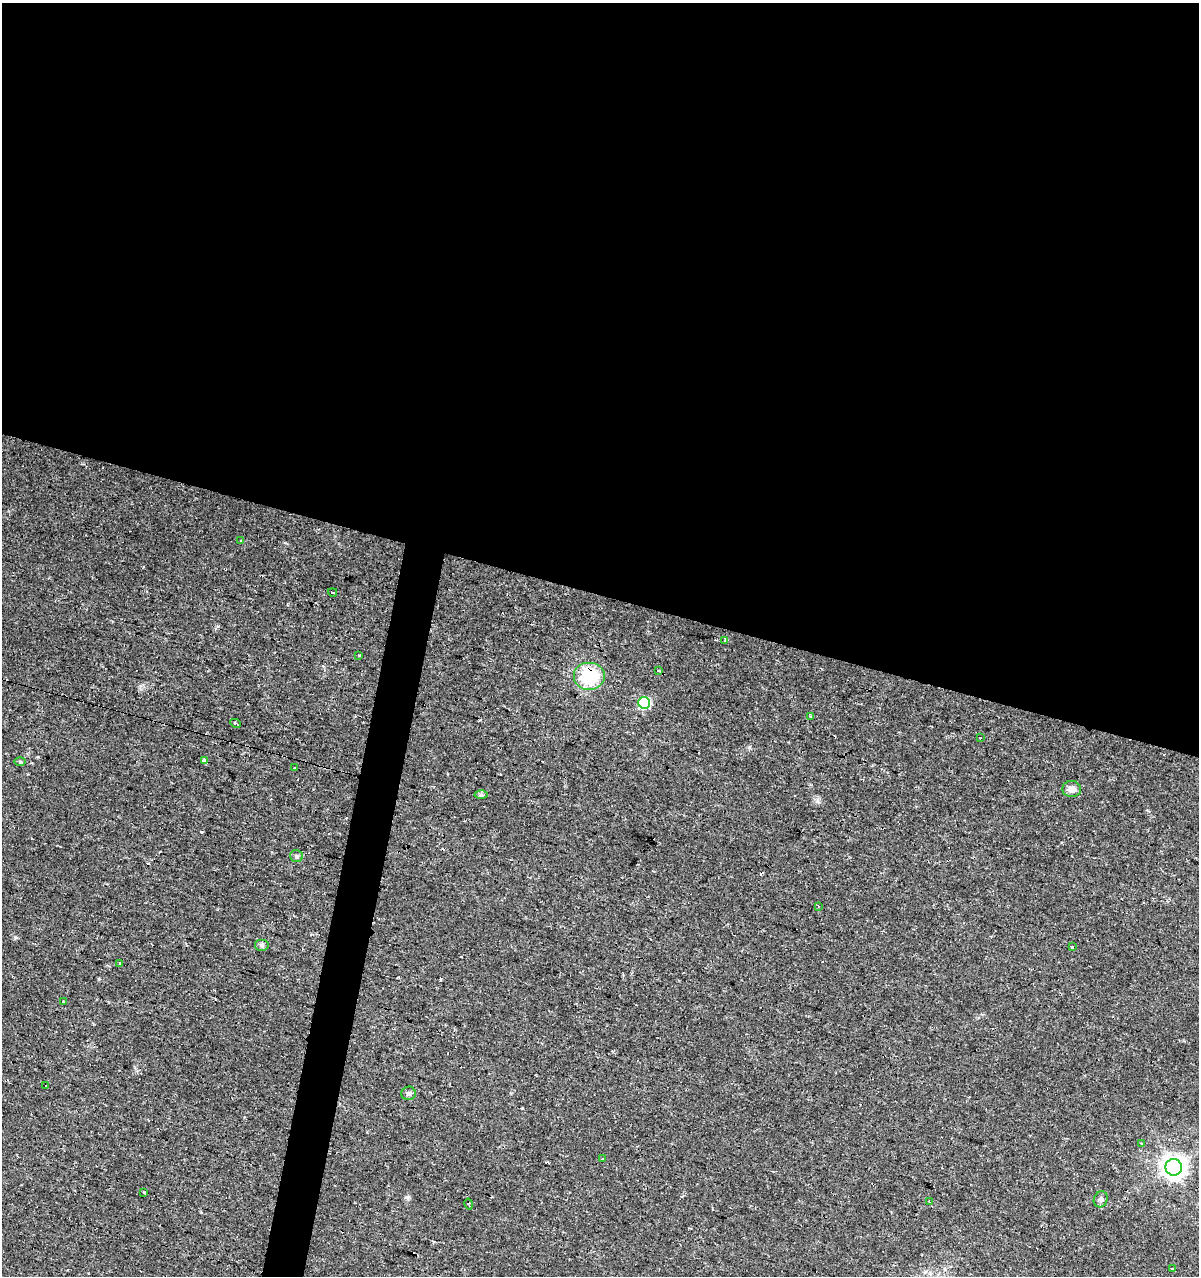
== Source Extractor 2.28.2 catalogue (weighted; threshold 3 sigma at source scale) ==
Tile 3 of 4 x 4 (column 3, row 1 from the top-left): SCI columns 2611-3807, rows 3825-5098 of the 5283 x 5098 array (HDU 1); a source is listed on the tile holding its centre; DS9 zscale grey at full resolution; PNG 1201 x 1278 px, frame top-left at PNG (2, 3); each listed source drawn as its Kron ellipse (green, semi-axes under 4 px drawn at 4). Shown black and unused: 49% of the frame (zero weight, under 2 of 3 exposures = <1% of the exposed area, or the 3 px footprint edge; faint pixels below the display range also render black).
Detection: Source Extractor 2.28.2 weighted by HDU 2 'WHT'; one run over the whole footprint, this tile lists its part. Background 0.0208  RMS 0.0036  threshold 0.016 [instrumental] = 3 sigma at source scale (4.5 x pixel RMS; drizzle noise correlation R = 1.50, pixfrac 1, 0.0396/0.0396 arcsec/px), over >= 5 px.
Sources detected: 38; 7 cosmic-ray / hot-pixel residue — neither listed nor drawn; the other 31 listed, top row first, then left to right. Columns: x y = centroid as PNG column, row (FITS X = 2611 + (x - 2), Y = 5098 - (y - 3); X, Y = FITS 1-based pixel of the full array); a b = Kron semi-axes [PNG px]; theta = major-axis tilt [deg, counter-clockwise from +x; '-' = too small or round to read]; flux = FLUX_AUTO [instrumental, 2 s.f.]
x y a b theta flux
241 540 3 2 - 0.28
333 592 4 3 - 180
725 640 4 3 - 0.99
359 656 4 2 - 0.29
658 671 3 3 - 2.7
589 676 16 14 0 18
644 703 6 6 - 35
810 716 3 3 - 0.94
235 723 5 3 - 0.64
980 737 3 3 - 0.95
204 761 4 3 - 15
20 762 6 4 -1 0.48
295 768 3 3 - 2.2
1072 789 9 8 - 2.5
481 795 6 4 -1 0.66
296 856 6 6 - 0.87
818 906 4 2 - 0.3
262 945 7 6 - 0.82
1072 947 3 3 - 1.7
120 964 3 2 - 0.85
63 1001 3 3 - 0.47
46 1085 3 3 - 1.4
408 1093 7 7 - 0.9
1141 1143 3 3 - 0.81
602 1158 2 2 - 0.36
1174 1167 8 8 - 280
143 1192 3 3 - 2.3
1101 1199 8 6 66 1
929 1201 3 2 - 0.6
469 1204 6 3 -77 0.52
1173 1268 3 3 - 1.1
Overlapping masked pixels (flux is a lower limit): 1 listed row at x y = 589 676
Unlisted compact peaks at least as high as the median listed source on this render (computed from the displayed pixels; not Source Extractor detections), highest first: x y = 749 747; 817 801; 522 1108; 15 937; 408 1197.